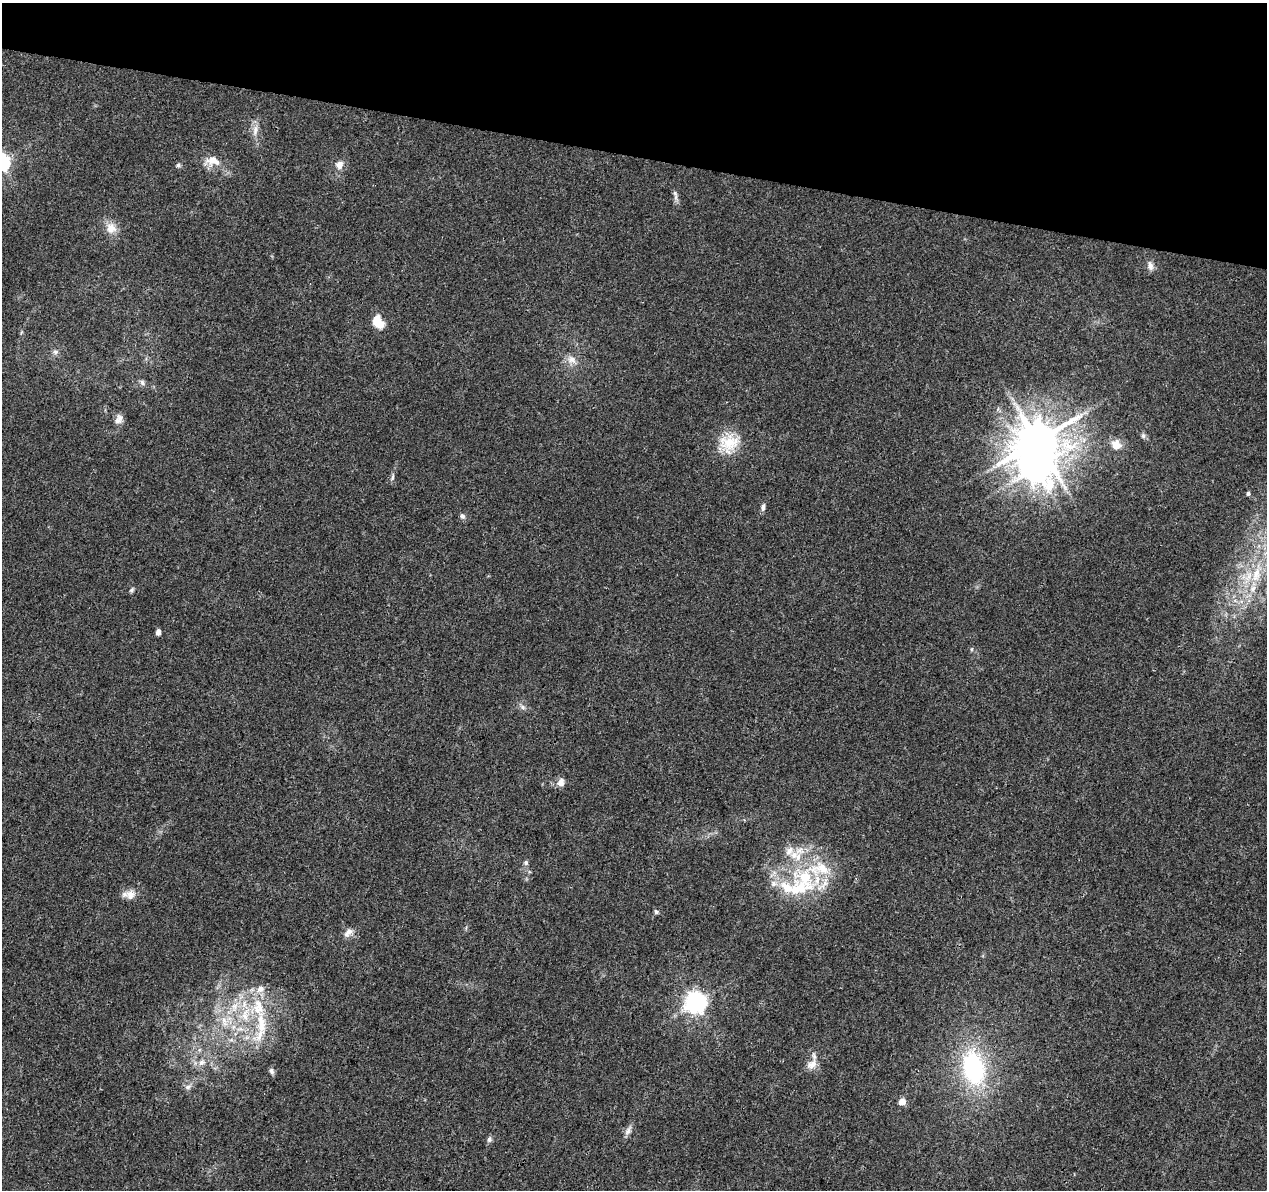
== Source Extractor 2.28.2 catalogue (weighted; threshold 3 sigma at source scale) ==
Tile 2 of 4 x 4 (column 2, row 1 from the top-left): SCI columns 1267-2531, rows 3790-4977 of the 5076 x 5262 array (HDU 1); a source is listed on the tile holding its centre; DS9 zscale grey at full resolution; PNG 1269 x 1192 px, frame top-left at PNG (2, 3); no overlay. Shown black and unused: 13% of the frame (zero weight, under 3 of 4 exposures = <1% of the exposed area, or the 3 px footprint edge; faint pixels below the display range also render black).
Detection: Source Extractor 2.28.2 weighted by HDU 2 'WHT'; one run over the whole footprint, this tile lists its part. Background 0.0195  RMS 0.0029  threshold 0.0131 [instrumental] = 3 sigma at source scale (4.5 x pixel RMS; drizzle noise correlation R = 1.50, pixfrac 1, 0.0396/0.0396 arcsec/px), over >= 5 px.
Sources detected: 56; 2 inside a brighter object's white glare — not listed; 9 inside a brighter listed object's ellipse — not listed separately; the other 45 listed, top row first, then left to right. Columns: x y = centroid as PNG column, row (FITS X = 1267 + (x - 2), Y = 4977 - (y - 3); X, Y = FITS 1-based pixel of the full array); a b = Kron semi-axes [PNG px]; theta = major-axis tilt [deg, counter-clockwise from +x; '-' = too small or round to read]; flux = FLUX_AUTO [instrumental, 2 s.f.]
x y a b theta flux
255 130 17 7 81 2.1
213 161 18 12 -1 4.1
178 165 6 6 - 0.54
339 165 12 10 57 2
675 193 8 5 -69 0.76
111 228 13 11 -70 3.5
1150 266 12 8 -81 1.5
377 320 16 10 81 3.7
55 352 8 6 -1 0.84
572 359 13 11 -26 2.5
142 382 8 6 -73 0.78
118 421 12 9 8 1.6
1143 436 7 6 - 0.72
1037 441 13 11 4 1200
729 443 27 24 27 9
1116 445 11 10 - 3.7
392 477 10 4 76 0.74
1248 493 5 4 - 0.78
763 507 9 5 76 0.99
462 516 7 6 - 0.81
1256 575 24 11 77 7.2
131 590 7 5 53 0.54
158 632 5 4 - 2
972 649 6 4 71 0.33
523 707 9 6 -28 0.91
561 782 11 9 75 1.7
526 862 7 6 - 0.63
820 869 46 34 24 21
774 883 9 8 - 1.7
130 895 14 13 - 2.6
656 912 6 5 - 0.53
348 933 15 8 45 1.8
696 1002 7 7 - 190
234 1007 16 9 73 3.6
245 1015 23 11 83 6.7
224 1020 8 6 -48 1.5
261 1024 43 15 86 12
202 1062 10 7 32 1.5
812 1064 16 11 36 2.8
973 1068 39 24 -77 34
271 1071 8 6 -68 0.75
188 1087 10 6 8 1
902 1102 5 5 - 4.3
628 1131 14 7 59 1.4
489 1139 8 6 85 0.77